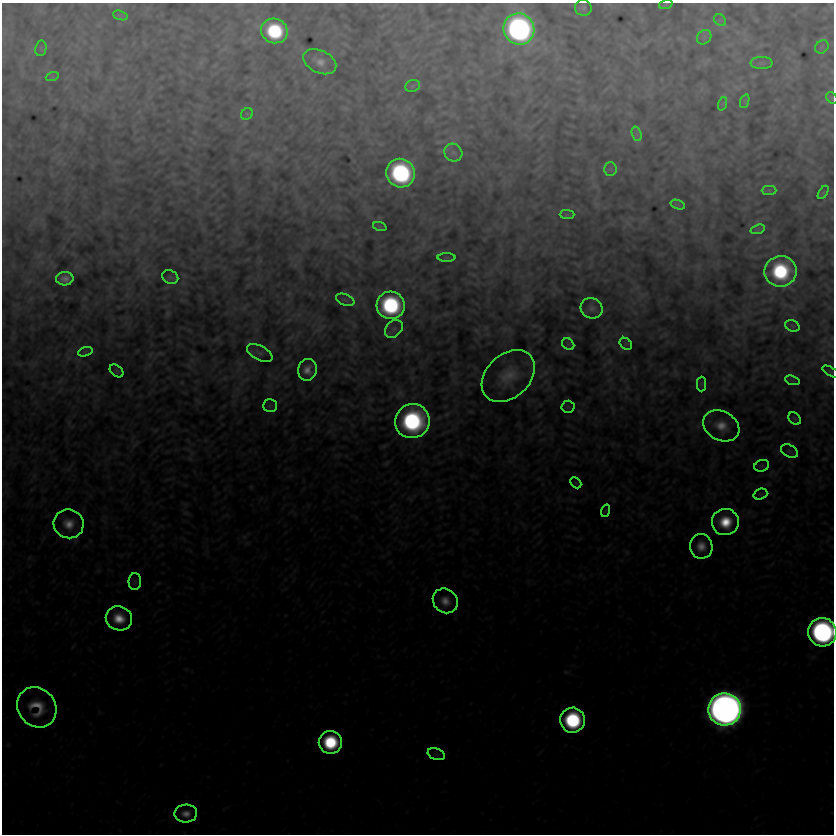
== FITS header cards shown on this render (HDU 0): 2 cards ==
NAXIS1  =                  832
NAXIS2  =                  832

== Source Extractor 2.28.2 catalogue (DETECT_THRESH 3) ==
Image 832 x 832 px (HDU 0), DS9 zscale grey, 1 PNG px = 1 image px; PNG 836 x 836 px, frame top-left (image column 1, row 832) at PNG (2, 3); each listed source drawn as its Kron ellipse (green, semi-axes under 4 px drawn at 4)
Background 3.82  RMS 1.7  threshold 5.25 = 3 sigma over >= 5 px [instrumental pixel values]
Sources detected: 69; all 69 listed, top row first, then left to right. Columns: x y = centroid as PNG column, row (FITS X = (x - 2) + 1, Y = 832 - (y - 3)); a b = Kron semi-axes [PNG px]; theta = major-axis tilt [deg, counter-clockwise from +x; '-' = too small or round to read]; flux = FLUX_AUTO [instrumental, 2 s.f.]
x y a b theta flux
666 4 7 4 19 180
583 8 8 8 - 410
120 15 7 4 -19 250
720 20 7 5 -44 250
519 29 16 15 - 63000
274 31 13 12 - 12000
704 37 8 6 46 420
822 47 7 6 - 260
41 48 8 5 80 250
320 62 17 11 -26 1400
761 63 11 6 0 360
52 77 6 4 18 160
413 86 7 6 - 260
832 98 6 5 - 180
745 101 7 4 72 210
722 104 7 4 71 200
247 114 6 5 - 180
637 134 7 4 -72 330
453 153 9 8 - 550
610 169 7 6 - 320
401 173 14 14 - 27000
769 190 7 4 0 230
823 192 7 4 56 160
678 205 7 4 -19 280
567 214 7 4 0 180
380 227 7 4 -19 140
758 229 7 4 19 240
447 258 9 4 0 170
780 271 16 15 - 14000
170 277 8 6 -26 300
65 279 8 6 4 870
345 300 10 5 -21 340
391 305 14 14 - 20000
592 308 11 10 - 680
792 326 7 5 -22 220
394 329 10 7 45 590
568 344 7 5 -45 230
626 344 7 5 -43 240
85 352 7 4 18 300
260 353 14 7 -27 540
307 370 11 9 75 1400
116 371 8 5 -41 230
831 372 9 4 -30 210
508 376 30 22 43 3900
792 380 7 4 -19 250
701 384 7 4 89 260
270 406 7 6 - 330
568 407 6 6 - 250
795 418 7 5 -44 220
412 421 17 17 - 28000
721 426 19 14 -29 2400
789 451 9 6 -27 370
762 466 7 5 20 240
576 483 6 4 -44 150
760 494 7 5 19 220
605 511 6 4 71 160
725 522 13 13 - 4500
69 524 15 14 - 2200
701 546 12 11 - 1700
135 582 8 6 89 310
445 601 13 11 -42 1600
119 618 13 12 - 3000
822 632 14 14 - 53000
37 707 21 18 -51 3600
725 709 16 16 - 290000
573 720 12 12 - 17000
330 742 12 11 - 10000
436 754 9 5 -19 270
186 814 11 9 3 1100
At the frame edge (FLAGS 8, measured only in part): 2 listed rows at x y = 832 98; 822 632